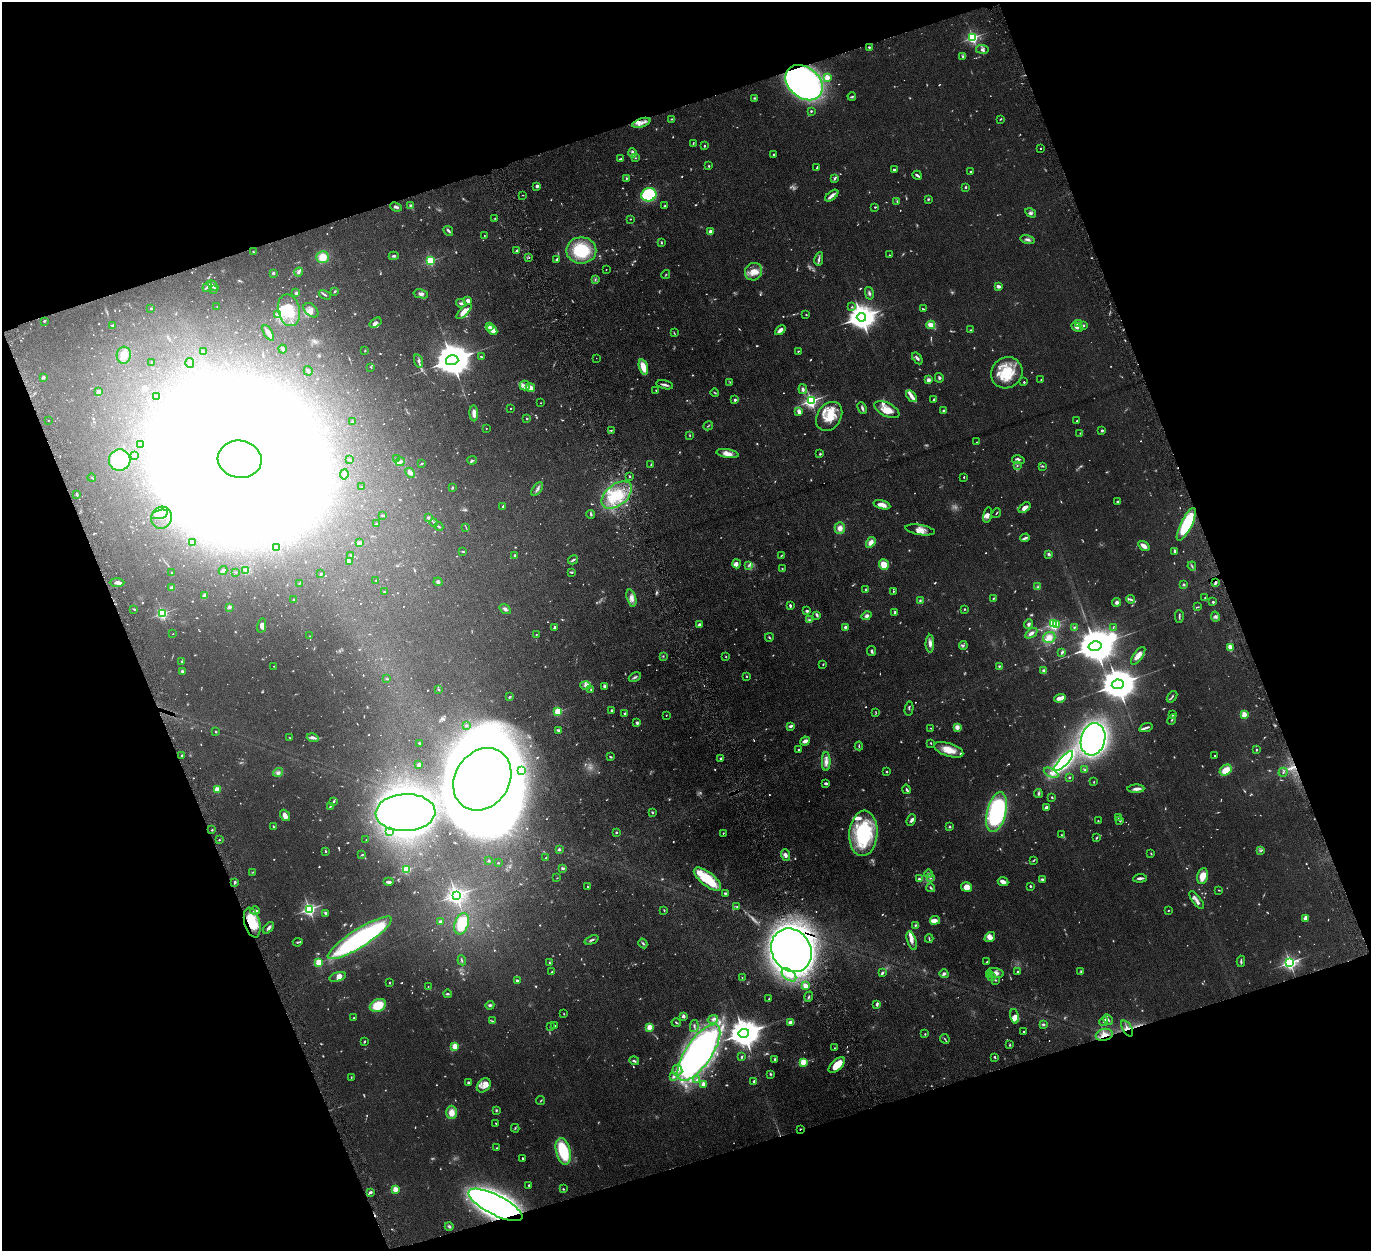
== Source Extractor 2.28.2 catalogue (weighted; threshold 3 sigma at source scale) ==
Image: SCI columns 9-5483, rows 290-5282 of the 5500 x 5446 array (HDU 1 of 3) = the unmasked area's bounding box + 8 px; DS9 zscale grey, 4 x 4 block average (1 PNG px = mean of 4 x 4 image px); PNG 1373 x 1253 px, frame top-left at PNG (2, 2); each listed source drawn as its Kron ellipse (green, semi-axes under 4 px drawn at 4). Shown black and unused: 39% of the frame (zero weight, under 6 of 12 exposures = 1% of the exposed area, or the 3 px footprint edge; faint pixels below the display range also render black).
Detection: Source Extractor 2.28.2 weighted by HDU 2 'WHT'. Background 0.0511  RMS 0.0054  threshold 0.022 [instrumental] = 3 sigma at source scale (4.09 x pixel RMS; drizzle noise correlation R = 1.36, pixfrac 0.8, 0.05/0.05 arcsec/px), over >= 5 px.
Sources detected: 1388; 232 too faint to see at this stretch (4 x 4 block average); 77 inside a brighter object's white glare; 3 cosmic-ray / hot-pixel residue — neither listed nor drawn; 38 coinciding with a brighter row at this scale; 90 inside a brighter listed object's ellipse — not listed separately; of the other 948, all 500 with FLUX_AUTO >= 1.89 (the completeness limit of this list) listed and drawn (448 fainter detections not listed), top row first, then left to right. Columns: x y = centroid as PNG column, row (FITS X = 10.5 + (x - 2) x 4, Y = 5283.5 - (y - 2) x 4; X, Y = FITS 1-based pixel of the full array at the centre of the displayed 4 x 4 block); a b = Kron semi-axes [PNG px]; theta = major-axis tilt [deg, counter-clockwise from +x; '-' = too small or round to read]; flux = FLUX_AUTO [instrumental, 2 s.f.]
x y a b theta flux
973 38 2 2 - 630
869 47 2 2 - 4.7
982 49 6 3 -7 7.9
963 56 3 3 - 4.4
827 77 2 2 - 110
804 83 21 15 -40 1300
852 96 4 2 - 4.9
754 98 3 2 - 3.4
811 111 2 2 - 6.1
672 119 3 2 - 3.2
1000 119 3 2 - 2.2
641 123 9 3 18 14
693 143 4 2 - 2.6
704 146 2 2 - 4.5
1040 148 2 2 - 4.1
632 153 4 2 - 8.2
773 155 3 2 - 4.1
635 158 2 2 - 1.9
620 159 4 2 - 3.3
709 166 2 2 - 3.2
817 168 3 2 - 3.3
894 170 4 2 - 4.5
970 171 2 2 - 8
917 175 5 2 - 7.3
626 178 4 2 - 3.2
835 178 4 2 - 4.1
537 186 3 3 - 7.3
965 187 3 2 - 4
523 195 2 2 - 1.9
649 195 7 6 - 290
832 195 8 2 39 20
928 199 2 2 - 4
897 201 2 2 - 2.6
410 206 4 3 - 4.5
665 206 2 2 - 3
396 207 6 2 -23 7.1
875 207 2 2 - 2.7
1031 213 6 3 -30 6.9
495 218 2 2 - 2
630 219 2 2 - 3
448 231 5 2 - 7.5
710 231 2 2 - 43
484 235 2 2 - 2.1
1028 240 8 3 -10 8.5
661 242 3 2 - 2.8
517 250 3 2 - 4.2
581 250 15 13 -1 150
253 252 3 2 - 2.3
889 255 2 2 - 3.3
394 256 5 3 - 5
322 257 6 6 - 42
529 258 2 2 - 2.1
557 259 3 2 - 8.1
819 259 7 2 80 7.1
430 261 2 2 - 360
606 269 2 2 - 2
299 272 4 3 - 6.2
754 272 9 8 - 31
273 273 2 2 - 27
666 275 4 2 - 2.2
595 279 2 2 - 2.8
213 286 6 3 -42 6.7
998 286 3 2 - 12
207 287 5 2 - 5.6
214 290 2 2 - 2.1
335 291 3 2 - 3.8
296 293 4 3 - 4.6
869 293 6 3 -77 6.1
421 294 7 4 -13 10
325 295 6 2 -28 5.5
468 301 4 3 - 14
461 303 5 3 - 6.3
217 307 2 2 - 2
852 307 2 2 - 2.7
151 308 2 2 - 8
923 309 3 2 - 2.8
289 310 16 11 -78 79
311 310 8 5 -43 16
464 311 10 3 45 28
277 315 2 2 - 2.5
806 315 2 2 - 2
861 317 4 4 - 4800
44 321 3 2 - 3.1
376 323 6 3 34 13
1078 324 3 2 - 4.5
113 325 3 2 - 2.1
931 325 4 2 - 34
1083 326 3 2 - 4
489 327 2 2 - 46
1077 327 6 3 -27 12
492 330 6 3 -47 38
780 330 6 2 43 18
971 330 2 2 - 3.8
268 333 8 3 -58 20
674 333 3 2 - 3.1
283 349 4 2 - 12
365 351 2 2 - 2.1
798 351 2 2 - 2.9
203 352 3 2 - 2.5
124 355 8 7 - 23
481 357 3 2 - 2.9
596 358 2 2 - 1.9
917 358 6 2 -54 7.2
452 360 6 5 - 11000
418 361 7 3 -74 6.4
151 362 2 2 - 3
190 363 5 3 - 6
371 367 3 2 - 2
643 367 8 4 -74 47
308 371 5 2 - 8.3
1007 373 16 15 - 99
43 377 3 2 - 6.2
939 378 5 3 - 5.3
928 380 2 2 - 60
1041 380 2 2 - 2.3
730 382 2 2 - 2
1024 382 2 2 - 3.7
665 385 8 3 -13 9.1
525 386 5 5 - 12
530 387 5 4 - 19
803 389 5 3 - 8.5
656 391 4 2 - 2.6
99 392 4 3 - 14
715 393 4 2 - 2.7
911 396 6 3 -50 15
156 397 3 2 - 2
934 399 4 2 - 3.7
735 400 2 2 - 25
811 401 2 2 - 890
541 403 2 2 - 2.7
511 408 2 2 - 2.1
862 408 6 3 -64 7
887 410 13 6 -26 36
799 411 3 2 - 21
943 411 3 2 - 4.3
474 413 8 3 -87 24
829 416 15 12 55 65
527 419 2 2 - 10
48 420 2 2 - 1.9
1077 421 2 2 - 6.4
353 422 3 2 - 2.3
708 426 5 2 - 2.9
486 428 2 2 - 2
611 430 3 2 - 2.4
1102 430 3 2 - 3.9
1080 433 3 2 - 2.4
690 435 2 2 - 2.3
977 442 2 2 - 2.4
141 445 2 2 - 3.9
727 453 11 4 -9 22
820 454 2 2 - 3.7
134 455 2 2 - 9.8
240 459 22 18 -9 46000
396 459 2 2 - 2.6
120 460 11 10 - 180
349 460 4 2 - 3
472 460 5 2 - 4.4
1018 460 6 3 -12 7.2
400 462 4 3 - 8.6
422 464 3 2 - 2.8
651 465 3 2 - 3
1017 465 3 2 - 2.7
1042 466 2 2 - 4.3
410 473 5 3 - 16
344 474 5 2 - 8
630 476 2 2 - 5.4
964 477 3 2 - 1.9
92 478 4 2 - 2.6
361 487 2 2 - 2
452 488 4 2 - 3
537 489 8 3 54 8.8
77 494 3 2 - 3.3
617 495 17 10 39 100
1118 502 3 2 - 6.6
882 505 9 4 -15 21
503 506 3 2 - 3.5
1025 508 7 4 37 16
996 513 5 2 - 2.5
159 514 9 3 15 27
591 514 4 3 - 3.8
383 515 3 2 - 4.1
987 515 8 4 78 10
161 518 11 10 - 21
428 518 3 2 - 4.5
434 523 4 2 - 3.7
377 524 3 2 - 2.9
1186 524 18 5 64 180
439 527 4 2 - 3.2
466 528 4 2 - 2.1
840 528 5 5 - 19
920 530 15 5 -9 24
1025 538 5 2 - 10
192 542 3 2 - 5.9
871 542 6 4 56 20
359 543 3 3 - 9
1144 546 6 3 -34 19
277 547 2 2 - 3.4
463 551 3 2 - 2.7
1175 551 3 2 - 7
1049 554 3 2 - 7.3
350 555 2 2 - 2
515 555 2 2 - 4.7
781 555 3 2 - 2.2
573 560 5 2 - 5.5
349 562 3 2 - 13
736 564 4 2 - 8.7
884 565 5 4 - 51
748 566 4 2 - 3.7
1192 566 4 2 - 3.8
782 569 3 2 - 2.3
246 570 2 2 - 2.9
223 571 4 2 - 6.3
236 572 3 2 - 2.6
571 572 4 2 - 3.5
172 573 2 2 - 4
321 574 4 2 - 3.9
376 580 2 2 - 2.5
438 582 4 4 - 5.8
1215 582 3 2 - 5.1
117 583 7 2 -2 13
299 583 3 2 - 1.9
1184 585 2 2 - 23
1038 587 3 3 - 4
172 588 4 3 - 5.8
865 590 3 2 - 3.6
385 591 2 2 - 2
893 591 2 2 - 3.5
204 596 3 2 - 22
631 598 9 4 -74 18
993 598 3 2 - 2.8
1205 598 4 2 - 2.1
294 599 3 2 - 3.6
1130 599 4 3 - 5.4
920 601 3 2 - 4.1
1117 602 4 4 - 8.2
1213 602 2 2 - 4.4
790 606 3 2 - 5.1
229 607 2 2 - 34
1198 607 3 2 - 2.5
134 609 2 2 - 3.3
505 609 6 3 -34 7.8
964 609 2 2 - 3.1
807 611 4 3 - 5.4
895 612 3 2 - 6.1
162 613 2 2 - 490
817 615 4 3 - 4.2
866 616 5 4 - 8.4
1179 616 6 2 90 4.9
1215 617 5 4 - 7.4
809 620 4 3 - 4.5
1029 624 5 3 - 8.9
1053 624 2 2 - 430
1056 624 3 2 - 77
699 625 2 2 - 34
262 626 7 3 79 14
554 627 3 2 - 7
845 627 2 2 - 13
1074 627 2 2 - 3.1
1113 628 2 2 - 2
1031 633 7 3 35 12
173 634 2 2 - 3.5
536 635 3 2 - 2.6
309 636 2 2 - 1.9
769 637 4 2 - 3.1
1049 637 6 5 - 24
930 644 9 4 -90 15
963 646 4 2 - 4.4
1095 646 6 4 15 14000
1230 647 4 3 - 26
872 651 5 3 - 6.3
1062 652 4 2 - 4.9
663 656 3 2 - 2.5
1138 656 10 4 54 21
726 657 2 2 - 2.2
182 661 2 2 - 2.5
823 664 2 2 - 2.4
274 666 2 2 - 2.2
999 666 4 2 - 3.3
1044 670 4 3 - 7
182 671 2 2 - 25
747 676 2 2 - 2.3
635 677 6 2 29 5.5
387 679 3 2 - 2.4
1118 684 6 5 - 10000
585 686 5 3 - 7.3
605 686 3 3 - 17
591 689 2 2 - 2
439 690 2 2 - 2.2
510 697 3 2 - 3.9
1172 697 6 2 53 4.6
1060 698 6 3 16 32
909 709 7 2 80 3.8
612 710 2 2 - 21
558 711 2 2 - 230
625 713 2 2 - 5
876 713 3 2 - 2.1
1244 714 2 2 - 140
666 715 2 2 - 3.4
1172 715 3 2 - 3.2
1172 720 5 2 - 3.6
636 723 4 2 - 5.3
466 726 2 2 - 2.9
791 726 4 2 - 9.6
957 727 4 4 - 16
931 728 2 2 - 2.2
1146 728 7 2 19 9.9
559 730 3 2 - 7.8
216 732 2 2 - 3.4
290 738 3 2 - 2.1
313 738 6 3 -15 12
1093 739 16 12 75 1300
805 741 5 2 - 14
419 743 2 2 - 3.2
931 743 2 2 - 1.9
859 746 4 2 - 2.8
1256 749 3 2 - 2.7
799 750 2 2 - 3.1
949 750 15 6 -18 45
182 756 2 2 - 23
1214 756 2 2 - 3.6
610 757 3 2 - 4.6
721 758 2 2 - 14
1064 761 13 4 47 680
826 762 9 3 89 21
419 765 3 3 - 5.1
1085 770 2 2 - 3.7
1226 770 6 5 - 43
521 771 3 2 - 4.7
278 772 5 4 - 8.2
887 772 3 2 - 3.1
1283 772 5 2 - 2.2
1051 773 8 3 -27 11
1069 777 2 2 - 8.4
482 779 33 27 55 14000
1094 782 3 2 - 2.4
826 783 3 2 - 8.5
217 789 2 2 - 110
907 789 5 2 - 5.9
1136 789 8 3 2 13
1038 794 4 2 - 5.2
1052 797 2 2 - 3.1
334 801 2 2 - 4.4
330 806 4 2 - 4.3
1046 808 3 3 - 14
652 812 3 2 - 2.8
996 812 20 9 76 390
405 813 30 18 3 1700
285 815 6 4 -53 15
1118 817 3 2 - 2
911 820 6 3 68 9
1098 821 2 2 - 2.6
1120 821 2 2 - 4.3
273 826 4 2 - 3.1
950 827 2 2 - 17
212 830 2 2 - 8.5
389 832 3 2 - 9.3
616 833 2 2 - 16
723 833 2 2 - 4.4
863 833 22 14 86 280
1061 835 3 2 - 2.8
1096 838 4 2 - 3.2
219 840 2 2 - 7.7
366 840 2 2 - 2.5
559 849 4 3 - 4.4
326 851 3 2 - 3.8
1261 851 3 2 - 3.3
1151 853 3 2 - 3.3
362 855 3 2 - 2.1
785 855 6 4 -70 13
546 858 4 2 - 5.5
488 861 2 2 - 17
1033 861 3 2 - 2.4
498 863 2 2 - 7.8
563 868 4 2 - 5.4
406 870 2 2 - 210
253 872 3 2 - 2
929 874 4 3 - 3.9
1203 876 8 5 78 37
557 878 2 2 - 2
930 878 3 2 - 3.2
1140 878 7 2 5 9.4
707 879 16 6 -38 120
919 879 2 2 - 6.7
1042 879 3 2 - 6.4
235 882 3 2 - 4.8
388 882 5 3 - 8.5
1003 882 5 3 - 22
1030 886 2 2 - 13
587 887 2 2 - 2.2
967 887 5 5 - 27
931 888 4 3 - 4.4
1219 890 3 2 - 2.7
725 893 4 2 - 3.4
456 895 3 3 - 1400
1197 900 11 3 -53 11
737 907 2 2 - 2.5
309 909 2 2 - 860
664 910 3 2 - 2.3
1168 910 2 2 - 2.6
255 911 5 2 - 6.2
326 913 2 2 - 26
1306 918 3 2 - 5.3
935 920 5 3 - 19
252 922 15 7 -75 100
440 922 3 3 - 7.4
462 924 11 7 70 85
915 925 4 2 - 3.3
269 928 7 3 49 9.4
990 937 6 3 38 12
360 938 37 9 32 500
929 938 4 2 - 3.5
592 940 7 2 21 5.3
912 941 10 4 -73 15
298 942 5 2 - 3.5
643 943 5 2 - 5.3
791 950 23 19 -58 3000
462 960 5 2 - 3.3
1241 961 6 2 -88 5.8
319 962 2 2 - 240
987 962 3 2 - 3.3
549 963 2 2 - 1.9
1290 963 3 2 - 990
1018 971 2 2 - 3.6
1081 971 3 3 - 3.1
552 972 2 2 - 3.7
882 973 4 2 - 7
996 973 8 4 -14 13
944 974 4 4 - 6.5
990 974 3 2 - 3.8
789 975 8 5 -38 24
992 976 3 2 - 2.3
337 977 9 4 17 21
742 977 2 2 - 1.9
517 980 4 3 - 4.3
995 980 3 2 - 2.1
389 983 2 2 - 3.3
805 986 2 2 - 99
428 987 2 2 - 2
447 994 4 2 - 3.9
809 997 5 2 - 4.1
769 999 3 2 - 2.2
877 1004 3 2 - 7
378 1005 8 6 25 81
490 1005 4 3 - 5.3
564 1014 2 2 - 1.9
683 1016 2 2 - 46
1015 1016 7 4 -77 19
354 1018 2 2 - 3.2
713 1019 5 3 - 5.9
1108 1020 5 3 - 5.1
492 1021 4 2 - 3.2
1104 1021 4 2 - 3.6
791 1022 4 2 - 18
676 1023 5 2 - 4.3
1043 1024 3 2 - 5.6
554 1026 2 2 - 3.2
694 1026 6 2 80 4.7
550 1027 2 2 - 4.1
649 1027 2 2 - 130
1127 1028 9 4 -59 15
1023 1032 2 2 - 2.5
744 1033 5 4 - 7100
925 1034 2 2 - 2.7
1104 1035 8 6 13 30
945 1039 5 2 - 3.7
364 1042 3 2 - 3.9
1010 1045 3 2 - 2.6
455 1046 2 2 - 150
834 1048 2 2 - 2.2
699 1053 33 13 56 1700
741 1057 2 2 - 4.2
995 1057 4 2 - 3
775 1059 2 2 - 3.8
634 1061 5 2 - 6.3
803 1062 2 2 - 210
837 1065 10 5 43 64
677 1070 5 5 - 13
770 1074 2 2 - 4.3
351 1077 2 2 - 2
674 1077 4 3 - 6.5
697 1080 4 3 - 4
754 1081 2 2 - 15
468 1083 2 2 - 6
703 1084 2 2 - 93
484 1085 8 6 45 16
541 1100 5 2 - 2.4
496 1110 3 3 - 3.7
451 1112 7 5 90 29
496 1123 2 2 - 2
515 1128 4 2 - 3.2
800 1129 2 2 - 2.2
497 1148 2 2 - 2.1
563 1151 13 7 -77 170
522 1158 2 2 - 9.7
529 1185 2 2 - 9
395 1189 2 2 - 140
563 1189 2 2 - 3.8
370 1192 3 2 - 9.2
495 1205 30 10 -27 3100
449 1226 4 3 - 6.3
Overlapping masked pixels (flux is a lower limit): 8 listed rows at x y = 804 83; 1215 582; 252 922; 791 950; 1127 1028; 1104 1035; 800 1129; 495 1205
Diffuse or blended objects may show on this block-average render without a row.